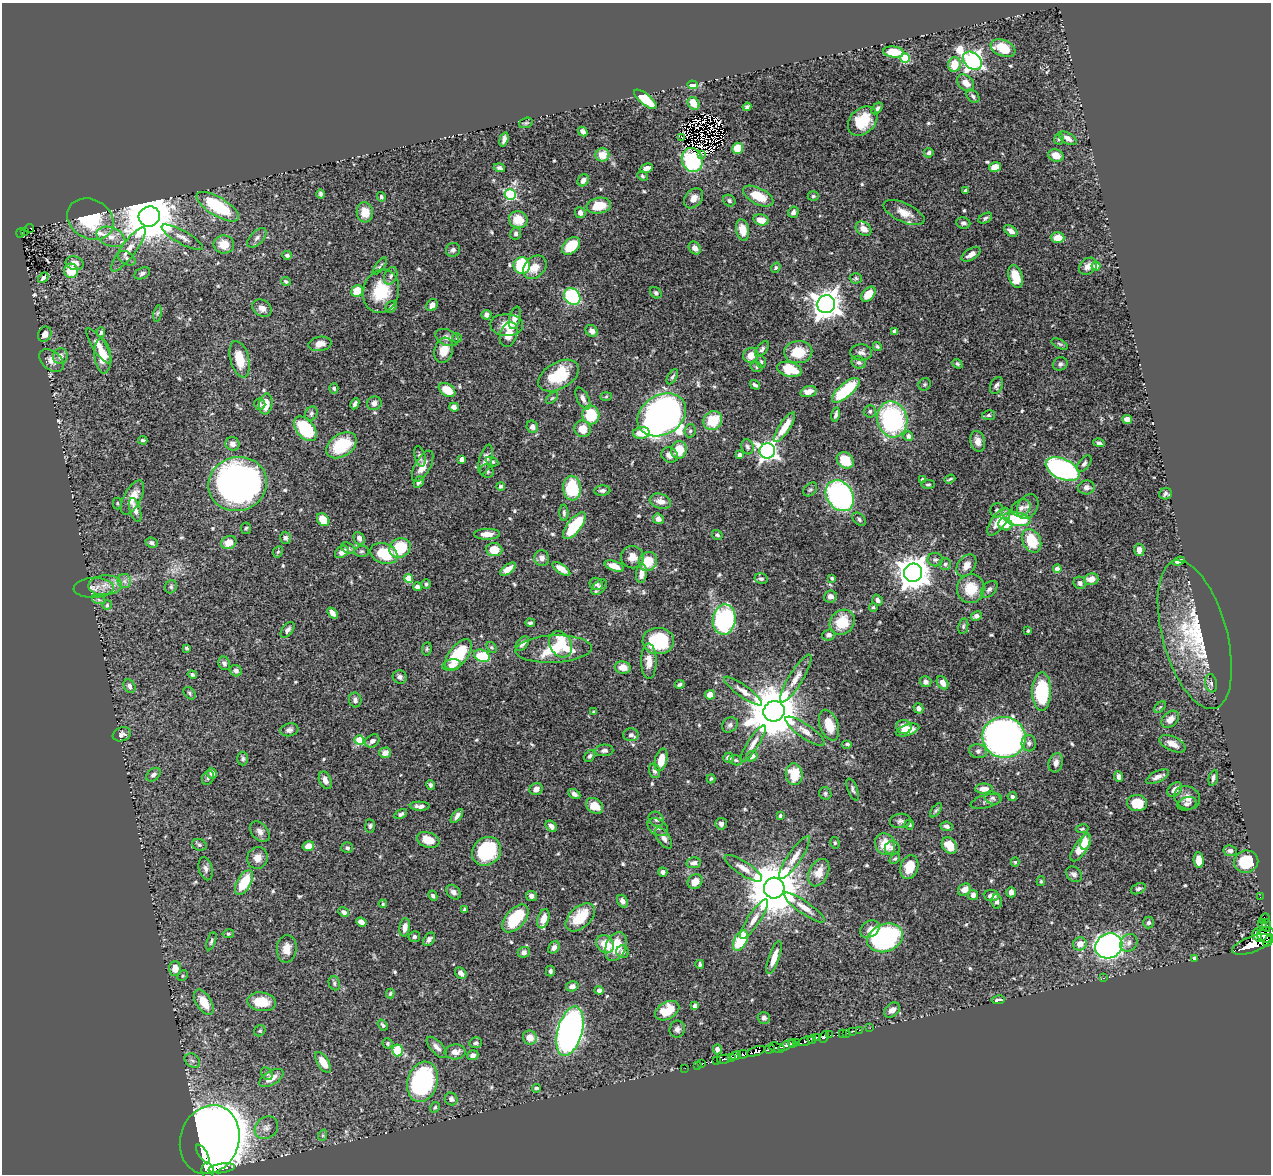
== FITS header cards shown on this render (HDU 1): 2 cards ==
NAXIS1  =                 1269
NAXIS2  =                 1172

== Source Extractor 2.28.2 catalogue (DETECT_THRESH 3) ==
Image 1269 x 1172 px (HDU 1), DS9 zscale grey, 1 PNG px = 1 image px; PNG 1273 x 1176 px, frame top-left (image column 1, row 1172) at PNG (2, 3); each listed source drawn as its Kron ellipse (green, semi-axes under 4 px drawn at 4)
Background 0.675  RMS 0.014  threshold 0.0426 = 3 sigma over >= 5 px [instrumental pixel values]
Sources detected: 589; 10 with non-positive FLUX_AUTO (blend fragments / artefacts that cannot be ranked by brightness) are neither listed nor drawn; of the other 579, the 500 brightest by FLUX_AUTO listed and drawn (79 fainter detections omitted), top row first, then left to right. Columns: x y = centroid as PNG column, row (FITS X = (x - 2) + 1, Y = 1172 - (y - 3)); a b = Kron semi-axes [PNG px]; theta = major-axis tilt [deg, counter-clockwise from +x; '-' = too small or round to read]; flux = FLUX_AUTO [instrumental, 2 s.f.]
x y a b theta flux
1003 48 13 8 -22 24
894 52 10 5 -7 26
905 58 5 5 - 46
972 61 10 7 -40 420
954 64 7 6 - 18
966 83 10 7 -45 8.8
692 85 5 4 - 14
973 96 8 5 -47 2.2
645 99 13 5 -39 38
694 103 7 5 -54 16
747 107 4 3 - 2.6
877 109 7 4 46 2.6
863 121 17 12 44 33
526 123 7 5 21 1.5
583 131 5 4 - 4.6
681 137 3 2 - 12
1068 138 10 5 -31 5.1
504 139 7 4 74 3.5
1059 139 5 5 - 1.4
737 148 5 5 - 23
929 153 5 4 - 2.2
701 154 3 2 - 2.3
602 155 7 6 - 13
1056 155 8 6 -22 11
692 160 12 10 -69 75
995 167 6 5 - 13
499 168 6 4 -17 2.2
646 168 7 4 22 6.1
642 176 6 4 -41 1.4
583 180 6 5 - 5.1
965 190 4 3 - 1.6
321 194 4 4 - 2
510 194 5 5 - 100
758 196 16 8 -27 23
813 196 5 4 - 1.8
381 197 5 4 - 1.6
694 198 11 8 49 7
729 201 6 5 - 2.3
599 206 12 8 10 19
218 207 24 9 -31 64
365 212 10 8 -86 13
793 212 6 5 - 3.7
580 213 5 5 - 4.3
904 213 22 9 -25 12
149 217 11 10 - 5300
985 218 7 4 29 2.1
90 219 24 19 -30 74
518 220 9 8 - 17
761 220 8 5 -13 11
963 223 7 5 -9 2.8
29 228 5 2 - 5
864 229 8 6 -39 7.6
742 230 11 6 -78 14
25 231 2 2 - 1.5
1011 231 7 4 -37 5
20 233 5 3 - 10
516 233 6 5 - 2.6
111 237 15 9 -21 10
182 237 23 6 -29 7.3
257 238 12 6 45 4
1058 238 7 5 -3 13
224 244 10 9 - 17
571 246 10 7 43 31
695 248 7 5 -49 4.1
128 249 27 7 53 12
453 250 7 6 - 2.9
971 254 10 5 31 5.7
287 255 4 4 - 2.7
127 258 9 6 -32 3.1
74 263 9 7 -13 7.6
380 266 10 4 53 1.7
522 266 8 8 - 66
1088 266 10 7 39 5.6
1096 266 4 4 - 13
535 267 13 10 45 12
776 268 5 4 - 1.4
71 271 7 7 - 22
142 273 8 5 24 2.9
391 276 9 6 67 3
1015 276 12 7 -74 23
43 278 6 3 48 2.4
856 278 6 5 - 1.5
286 281 5 3 - 1.5
357 291 6 5 - 21
381 291 22 18 76 36
656 293 6 5 - 1.8
868 294 9 5 50 15
572 297 9 7 -45 110
826 304 9 8 - 1300
432 305 6 5 - 5.5
391 307 6 5 - 2.3
262 308 10 8 -34 5.3
157 313 8 4 81 1.6
486 315 5 4 - 3.5
515 318 11 5 74 6.9
507 325 16 11 -3 12
592 331 6 5 - 5.9
895 331 4 4 - 5.4
101 332 5 3 - 2
45 334 8 6 58 6
509 334 12 8 72 11
447 337 12 8 -23 4.9
457 338 5 5 - 1.3
320 344 11 7 10 7.4
1060 344 9 4 -27 1.9
99 346 21 6 -57 8.3
877 346 5 3 - 1.3
762 349 9 5 50 2.3
444 350 13 9 73 14
798 352 14 11 4 24
861 352 11 8 -3 4.6
751 355 8 7 - 10
60 356 8 7 - 4.4
103 356 17 8 -84 21
240 359 19 9 -75 21
51 360 14 9 -41 6.3
761 362 6 5 - 1.5
859 362 7 6 - 2.6
957 364 5 4 - 1.5
1060 364 7 6 - 2.7
756 367 6 5 - 1.5
789 369 12 7 -14 31
559 376 22 13 29 44
672 377 8 4 59 2.2
925 384 6 5 - 1.6
755 385 5 3 - 2.2
996 385 9 6 65 2.9
334 388 5 4 - 2.1
447 390 9 6 -34 18
846 390 17 7 41 52
808 392 8 5 16 7.6
606 396 6 4 2 1.3
552 398 7 4 44 1.5
583 399 12 6 -64 5.4
374 403 7 6 - 4.4
260 404 6 5 - 2.1
266 404 10 6 82 15
355 404 6 4 64 2.8
454 407 5 4 - 6.1
870 411 6 6 - 2.3
311 414 7 6 - 2.4
591 415 9 8 - 37
662 415 26 20 31 850
836 415 7 4 79 2.7
989 415 6 5 - 1.9
892 419 18 15 -76 150
1127 419 5 4 - 6.8
713 421 10 9 - 29
532 427 6 5 - 5.1
784 427 17 5 56 17
305 429 14 9 -50 63
582 429 8 8 - 14
690 431 6 5 - 2.1
641 433 8 6 6 14
908 436 5 4 - 4
143 440 4 3 - 1.7
978 441 10 7 -75 6.9
1099 443 6 4 -15 2.2
232 444 7 6 - 4.9
341 445 17 11 33 45
747 447 7 6 - 2.5
679 450 9 7 74 19
767 451 8 7 - 410
670 455 8 7 - 5.7
739 455 4 4 - 4.2
420 456 10 5 -75 3.2
462 459 4 4 - 4.7
485 460 15 6 74 7.5
845 460 9 7 -40 24
492 462 6 4 -24 1.8
1084 464 9 5 51 2.5
423 466 17 7 61 12
1063 469 18 10 -25 250
487 471 7 6 - 2.4
922 479 3 3 - 2.2
950 479 6 2 20 1.4
419 482 6 4 50 3.1
238 484 29 27 17 470
928 484 6 4 1 1.6
501 486 4 4 - 2.6
1086 487 8 7 - 4.9
572 488 12 8 -86 52
810 489 8 5 47 1.7
602 491 8 5 4 3.3
1166 494 6 5 - 2.8
840 496 16 13 -55 220
132 497 19 8 62 14
660 501 11 7 -17 7.3
117 503 6 4 -89 1.3
1028 507 13 9 58 5.5
1021 508 10 8 32 5
135 510 12 5 -73 6.2
997 510 7 6 - 2.9
564 513 8 4 -89 2.2
658 519 5 5 - 4.2
859 519 8 5 -43 2.3
1017 519 14 6 -9 59
323 520 7 5 -49 20
998 522 16 7 54 16
1005 524 7 6 - 12
574 526 16 7 51 45
246 528 6 5 - 1.4
487 534 13 5 1 8.2
717 535 5 4 - 1.7
286 538 6 5 - 2.2
359 538 6 5 - 3.9
1032 541 12 9 -63 33
152 543 6 5 - 3.3
229 543 8 6 23 11
348 548 7 5 -32 2.5
400 548 11 9 28 37
494 550 8 6 -7 16
1139 550 6 5 - 6.7
361 551 7 5 2 1.9
278 552 6 4 65 1.4
342 552 7 5 38 8.2
384 553 14 10 -21 35
632 557 11 11 - 9.1
542 558 8 7 - 4.7
935 559 8 6 -9 2.6
1179 561 6 4 20 5.2
648 562 10 9 - 21
945 564 6 5 - 1.9
614 566 10 4 -20 10
966 566 12 8 53 7.8
508 569 9 4 35 9.2
561 569 10 4 -34 9.2
1057 569 4 4 - 6.6
913 573 9 9 - 1700
641 574 9 5 83 6.3
408 578 4 4 - 23
832 578 4 4 - 1.7
761 579 6 5 - 2.4
1091 579 7 5 15 8.7
124 581 7 6 - 3.5
1080 583 6 6 - 3
426 584 5 5 - 2.1
596 584 7 6 - 3.2
105 585 17 10 4 12
171 587 7 6 - 2.1
417 587 4 4 - 3.9
599 587 9 6 48 3.5
94 588 20 10 2 9.1
971 589 14 13 - 24
989 589 10 6 46 3.2
830 596 6 6 - 5.4
99 600 7 4 -19 1.7
877 600 6 5 - 3.2
107 605 5 4 - 1.4
873 607 4 4 - 1.5
332 613 6 4 -48 5.2
976 616 6 4 27 4.7
724 620 15 11 81 110
842 622 13 11 46 29
530 623 5 4 - 1.9
963 626 8 5 80 1.7
288 630 9 5 50 3.1
1028 631 3 3 - 1.3
829 635 6 5 - 3.2
1195 635 76 32 -75 93
658 641 16 13 -2 62
522 644 8 5 50 4.4
560 644 14 10 -61 37
492 647 6 4 -53 1.4
187 648 4 3 - 2
427 649 6 4 82 1.4
553 649 38 13 3 41
458 655 18 9 52 50
482 656 8 5 -23 50
649 661 18 8 -89 11
224 663 7 5 -68 3
452 665 9 5 10 4.7
623 667 8 6 -9 9.5
236 671 6 5 - 3.1
192 674 5 4 - 2.1
400 677 7 6 - 3.4
796 679 28 7 58 10
925 682 6 5 - 3.5
943 683 7 5 -57 6.4
1211 683 9 6 -80 2.9
680 684 5 3 - 2
129 686 7 5 -60 3.1
743 691 23 6 -36 7.1
1042 692 19 9 90 69
190 693 7 5 -45 1.7
710 695 5 5 - 7.8
355 700 7 6 - 3.3
1160 707 7 4 44 1.3
918 708 5 4 - 4.2
774 711 11 10 - 5900
594 712 4 3 - 1.4
1170 719 10 7 42 7.4
730 725 8 7 - 2.7
829 725 16 9 -70 17
904 727 7 7 - 10
289 730 9 6 12 3.1
907 730 12 5 18 14
805 731 23 7 -35 8.2
122 734 9 7 20 3.6
631 735 7 6 - 3.3
1004 737 21 20 - 600
359 740 5 5 - 34
372 741 8 6 35 4.1
753 743 21 5 57 6.7
1029 743 8 7 - 3.6
847 744 5 4 - 1.9
1172 744 14 7 -25 7.9
604 750 9 6 2 3.6
978 751 9 7 -15 3
385 753 6 5 - 6.9
590 756 6 4 56 2.1
752 756 6 5 - 4.3
728 758 5 5 - 3.6
243 759 7 5 -90 2.1
661 760 11 6 76 16
736 760 7 5 -19 1.7
1056 763 10 7 75 5
655 771 7 5 -72 3.5
212 773 5 4 - 4.3
794 774 11 8 -84 22
153 775 8 5 42 3.2
1119 777 5 4 - 3.9
1157 777 12 5 25 5.1
208 778 7 5 57 2.2
1213 778 8 4 77 2.8
711 779 4 3 - 1.4
325 780 9 6 -67 5.4
430 785 5 4 - 2.3
536 789 7 5 26 5.1
853 789 12 5 -68 2.4
984 789 8 5 2 8.3
1175 789 8 6 42 7.1
825 793 6 6 - 2
574 794 6 4 -29 3.2
1012 797 5 4 - 2.4
992 798 8 6 -23 2.7
1187 798 13 11 -28 8.5
986 801 16 6 15 3.8
1137 803 10 8 -6 22
1187 804 10 6 14 2.8
420 806 10 4 -2 4.1
594 806 9 7 -36 13
936 810 8 4 54 1.7
401 814 7 4 28 2.3
457 816 8 4 51 3.9
780 816 3 3 - 1.5
656 819 8 6 -44 3.1
900 821 10 7 8 3.3
721 824 6 5 - 3.2
909 825 5 4 - 2.1
370 826 7 4 -86 2
551 826 6 4 -43 4.2
946 826 6 5 - 3
658 827 11 7 -34 4.4
1082 829 6 4 10 1.4
260 832 11 8 -50 5
664 838 12 6 -55 4.7
428 840 12 7 -19 14
1085 842 8 4 76 5.4
835 843 6 4 -77 1.5
885 844 11 9 -62 19
199 845 7 5 -20 1.8
308 846 6 4 17 9.6
949 846 9 6 -52 18
347 848 6 5 - 2.2
892 848 7 6 - 2.7
1081 848 16 6 56 24
486 851 15 13 43 67
1230 851 6 5 - 3.3
794 857 25 6 56 9.2
257 858 11 10 - 8.4
895 859 6 4 45 1.4
1199 860 8 5 -85 12
1015 862 4 4 - 1.3
1246 862 12 11 - 37
694 863 7 5 8 3.8
909 867 12 8 73 17
743 868 22 7 -33 8.6
206 869 12 7 -75 4.3
663 872 5 4 - 3.1
819 873 14 9 64 14
1074 874 8 7 - 3.1
1041 881 5 4 - 1.4
244 882 13 7 60 35
695 882 8 7 - 9
774 888 10 10 - 6400
964 889 7 5 37 7.2
1138 889 8 5 22 2.4
453 892 8 6 -46 3.4
1011 892 5 4 - 5.3
973 895 5 5 - 3.4
433 896 5 4 - 2.1
531 896 5 5 - 4
992 896 8 5 -5 6.4
1260 897 2 2 - 4
622 901 7 5 -57 3.8
997 902 7 5 -83 3
383 904 4 4 - 1.4
804 908 24 6 -35 9
465 909 4 4 - 1.4
344 912 6 4 -28 3.6
580 917 17 10 43 32
515 918 17 9 48 44
1264 918 6 3 50 25
543 919 10 5 71 13
754 919 23 6 57 8.8
361 922 5 4 - 5.6
1149 922 6 5 - 2.7
1263 924 6 3 -72 51
1266 925 6 3 -85 75
405 927 9 5 81 7.6
870 929 10 7 33 5.3
228 934 6 4 10 1.5
1257 935 6 4 -74 370
1266 935 9 7 -7 600
414 937 6 5 - 2.4
885 938 18 13 20 160
429 939 7 5 51 3.3
211 941 9 4 71 2.1
740 941 11 6 62 40
1269 941 7 4 54 270
1129 943 9 8 - 4.4
605 944 9 8 - 15
1080 944 7 6 - 8.1
1252 944 21 8 21 1900
616 946 15 10 68 25
1109 946 14 12 28 340
554 947 7 5 52 4.4
287 949 13 10 84 11
524 952 6 5 - 4.2
623 952 6 6 - 3
774 958 17 5 71 13
1194 958 4 3 - 2.3
700 964 4 3 - 2.1
175 968 7 6 - 11
550 971 5 4 - 2.2
461 973 6 5 - 4.5
183 976 6 4 46 1.3
1104 978 3 2 - 2.8
334 983 7 5 -70 2.1
572 986 6 5 - 5
599 990 4 4 - 4.3
390 994 5 3 - 1.3
998 1000 6 3 9 2.2
204 1002 14 7 -58 18
261 1002 14 9 -7 24
695 1006 4 4 - 6
892 1010 9 6 38 4.9
667 1011 13 8 29 21
764 1018 6 6 - 2.4
383 1025 6 3 -57 1.8
869 1028 2 2 - 6.3
677 1029 8 7 - 3.6
859 1030 2 2 - 5.7
260 1031 6 5 - 1.4
570 1031 25 12 75 400
852 1031 2 2 - 8.7
842 1033 3 2 - 7.6
846 1033 3 2 - 9.1
830 1035 3 2 - 16
824 1037 6 4 68 41
530 1038 7 6 - 11
816 1038 3 2 - 52
812 1039 4 2 - 120
806 1041 8 3 21 98
797 1042 3 2 - 27
388 1043 5 5 - 2
476 1043 6 5 - 2.4
793 1043 4 3 - 56
787 1045 9 4 30 260
437 1047 13 6 -47 5.4
777 1047 8 5 -15 130
717 1049 5 4 - 3.9
770 1049 5 3 - 59
398 1050 6 5 - 31
756 1051 9 4 20 490
455 1052 10 7 3 7.3
743 1054 5 4 - 49
473 1055 5 5 - 3.9
735 1056 5 4 - 380
731 1057 4 3 - 150
724 1059 7 3 12 94
192 1061 8 6 -35 3.2
716 1061 3 2 - 13
323 1062 11 5 -58 15
701 1064 2 2 - 3.6
697 1065 2 2 - 6.7
685 1068 2 2 - 5
267 1074 7 5 -56 1.8
271 1078 13 7 30 9.7
423 1082 20 15 74 150
536 1088 4 4 - 1.9
451 1099 6 6 - 3.7
435 1107 5 4 - 1.5
266 1128 12 10 39 6
323 1135 6 4 72 1.4
210 1140 35 29 70 3200
203 1154 10 4 -58 370
222 1168 13 4 7 160
208 1170 8 6 -81 1200
At the frame edge (FLAGS 8, measured only in part): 1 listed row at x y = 1269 941
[79 fainter detections neither listed nor drawn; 10 non-positive-flux detections neither listed nor drawn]